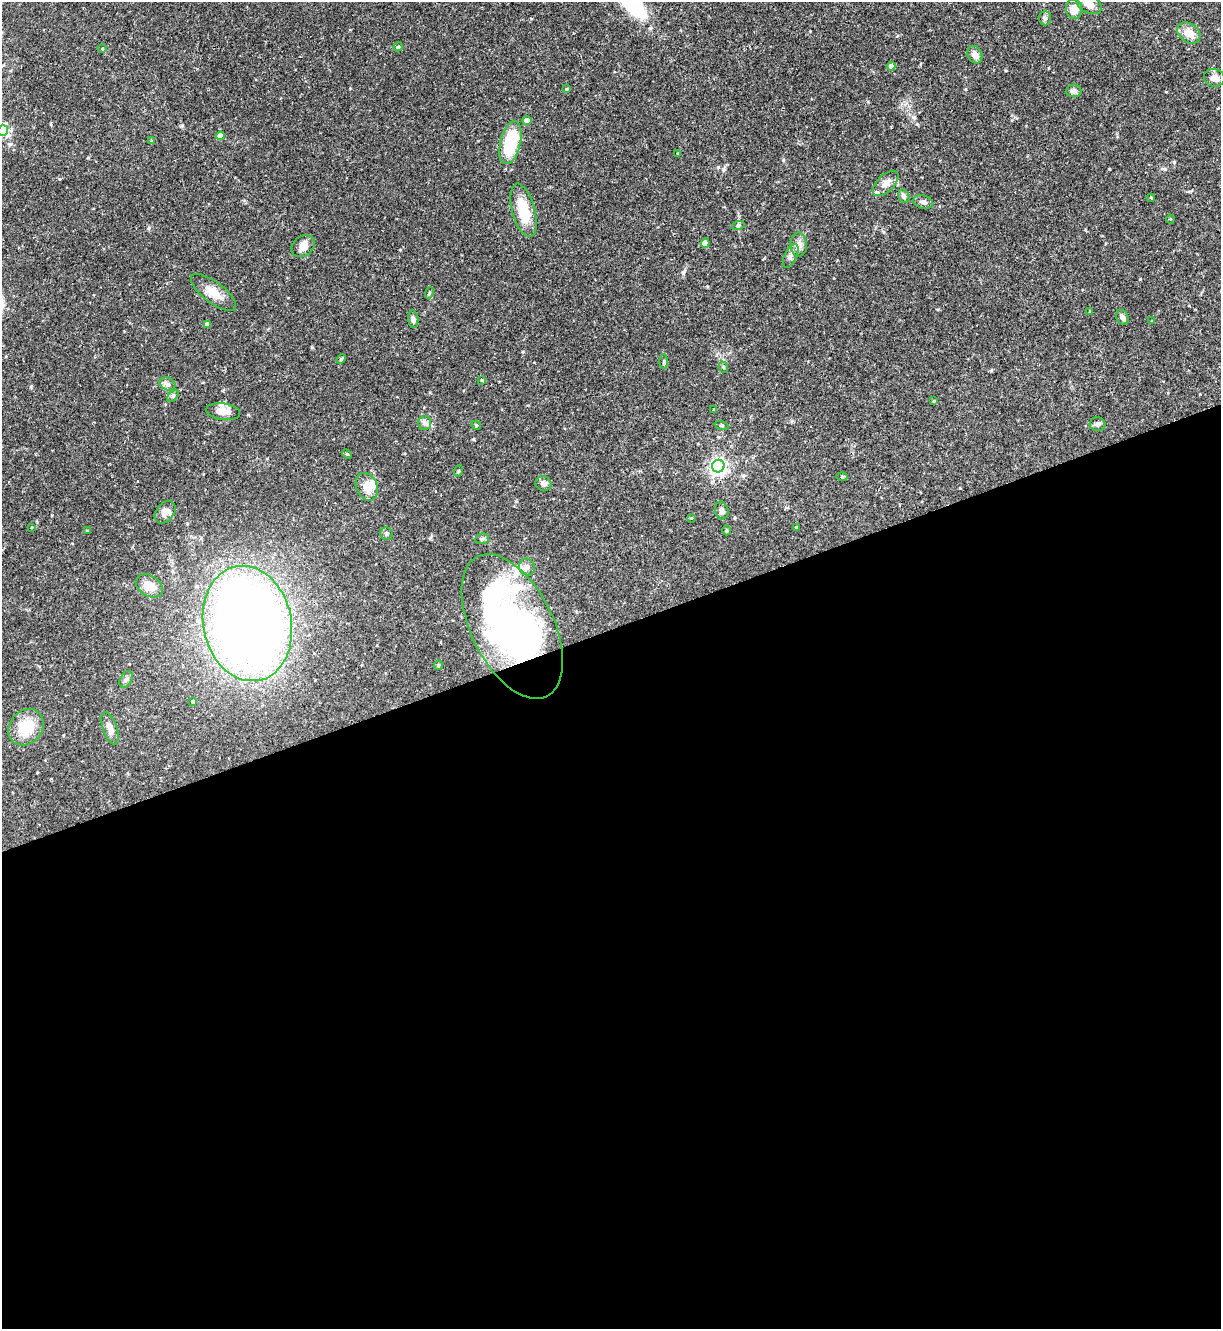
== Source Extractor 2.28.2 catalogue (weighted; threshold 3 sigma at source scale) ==
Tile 15 of 4 x 4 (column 3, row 4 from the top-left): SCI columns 2584-3802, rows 1-1327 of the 5293 x 5308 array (HDU 1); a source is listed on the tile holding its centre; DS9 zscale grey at full resolution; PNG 1223 x 1331 px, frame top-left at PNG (2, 2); each listed source drawn as its Kron ellipse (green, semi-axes under 4 px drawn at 4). Shown black and unused: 53% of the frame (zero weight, under 2 of 3 exposures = <1% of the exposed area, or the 3 px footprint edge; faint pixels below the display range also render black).
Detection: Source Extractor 2.28.2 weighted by HDU 2 'WHT'; one run over the whole footprint, this tile lists its part. Background 0.0844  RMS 0.0045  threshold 0.0203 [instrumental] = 3 sigma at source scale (4.5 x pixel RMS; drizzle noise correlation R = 1.50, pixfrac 1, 0.05/0.05 arcsec/px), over >= 5 px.
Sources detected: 78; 1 inside a brighter object's white glare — neither listed nor drawn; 5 inside a brighter listed object's ellipse — not listed separately; the other 72 listed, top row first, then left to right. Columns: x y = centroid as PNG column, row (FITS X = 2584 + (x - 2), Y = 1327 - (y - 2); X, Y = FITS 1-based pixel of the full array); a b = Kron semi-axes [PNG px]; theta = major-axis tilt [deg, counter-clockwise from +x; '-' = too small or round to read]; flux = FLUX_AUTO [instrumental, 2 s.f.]
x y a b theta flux
1089 4 14 8 -28 4.4
1074 9 10 8 -85 5.2
1045 18 7 6 - 1
1189 33 13 9 -38 5.4
398 47 5 4 - 0.81
102 49 4 3 - 0.38
975 55 9 7 -63 2.7
891 66 4 4 - 2.3
1214 78 10 8 -16 2.9
567 89 4 3 - 0.49
1074 91 8 6 5 1.6
527 121 4 4 - 2.9
3 130 5 5 - 19
220 136 4 4 - 3.7
151 141 4 4 - 0.41
510 143 22 10 76 25
678 153 3 3 - 0.36
886 183 16 8 44 3.3
904 196 7 5 -61 1.4
1151 198 4 3 - 0.84
923 202 10 6 -16 1.7
524 210 27 11 -75 14
1170 219 4 4 - 0.43
738 226 6 4 19 0.64
705 243 4 4 - 5.3
799 245 12 8 -86 2.4
303 246 13 9 40 3.6
791 256 13 6 65 2
213 292 27 10 -37 6.7
429 293 6 3 72 0.52
1090 311 4 3 - 0.44
1122 317 7 6 - 2
413 319 9 5 -84 1.2
1152 321 3 3 - 0.29
207 324 4 4 - 2.8
341 359 5 4 - 0.55
664 362 7 4 -89 0.62
723 367 6 3 -71 0.5
482 380 4 4 - 0.39
167 384 8 6 -20 1.4
173 396 7 4 46 0.81
934 401 4 3 - 0.42
714 409 3 2 - 0.3
223 412 17 8 -8 4
425 423 7 6 - 1.3
1098 424 8 7 - 1.1
476 425 5 4 - 0.48
722 425 7 3 -19 0.56
347 454 5 3 - 0.45
718 466 6 6 - 160
458 471 6 3 71 0.49
842 477 5 3 - 0.46
543 483 8 7 - 2
367 487 14 10 -67 4.9
722 511 9 6 -75 1.6
165 512 12 9 52 3.4
691 518 4 3 - 0.45
32 527 3 2 - 0.31
796 527 3 2 - 0.36
727 530 5 3 - 0.44
87 531 4 3 - 0.43
387 534 6 6 - 1.1
482 539 7 5 11 0.88
527 567 8 8 - 1.8
149 586 15 10 -33 5.6
247 623 58 44 -78 510
512 626 78 41 -64 200
438 665 4 4 - 0.47
126 679 9 5 62 1
193 701 4 4 - 0.73
26 727 19 16 50 13
110 728 17 7 -71 3.5
Overlapping masked pixels (flux is a lower limit): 1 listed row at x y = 512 626
Isophote crosses this tile's border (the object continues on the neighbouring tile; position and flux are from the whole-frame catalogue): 2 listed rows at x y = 1089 4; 3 130
Unlisted compact peaks at least as high as the median listed source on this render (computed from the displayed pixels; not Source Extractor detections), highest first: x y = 683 273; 783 160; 1109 169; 1174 162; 718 167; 149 228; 1165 169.